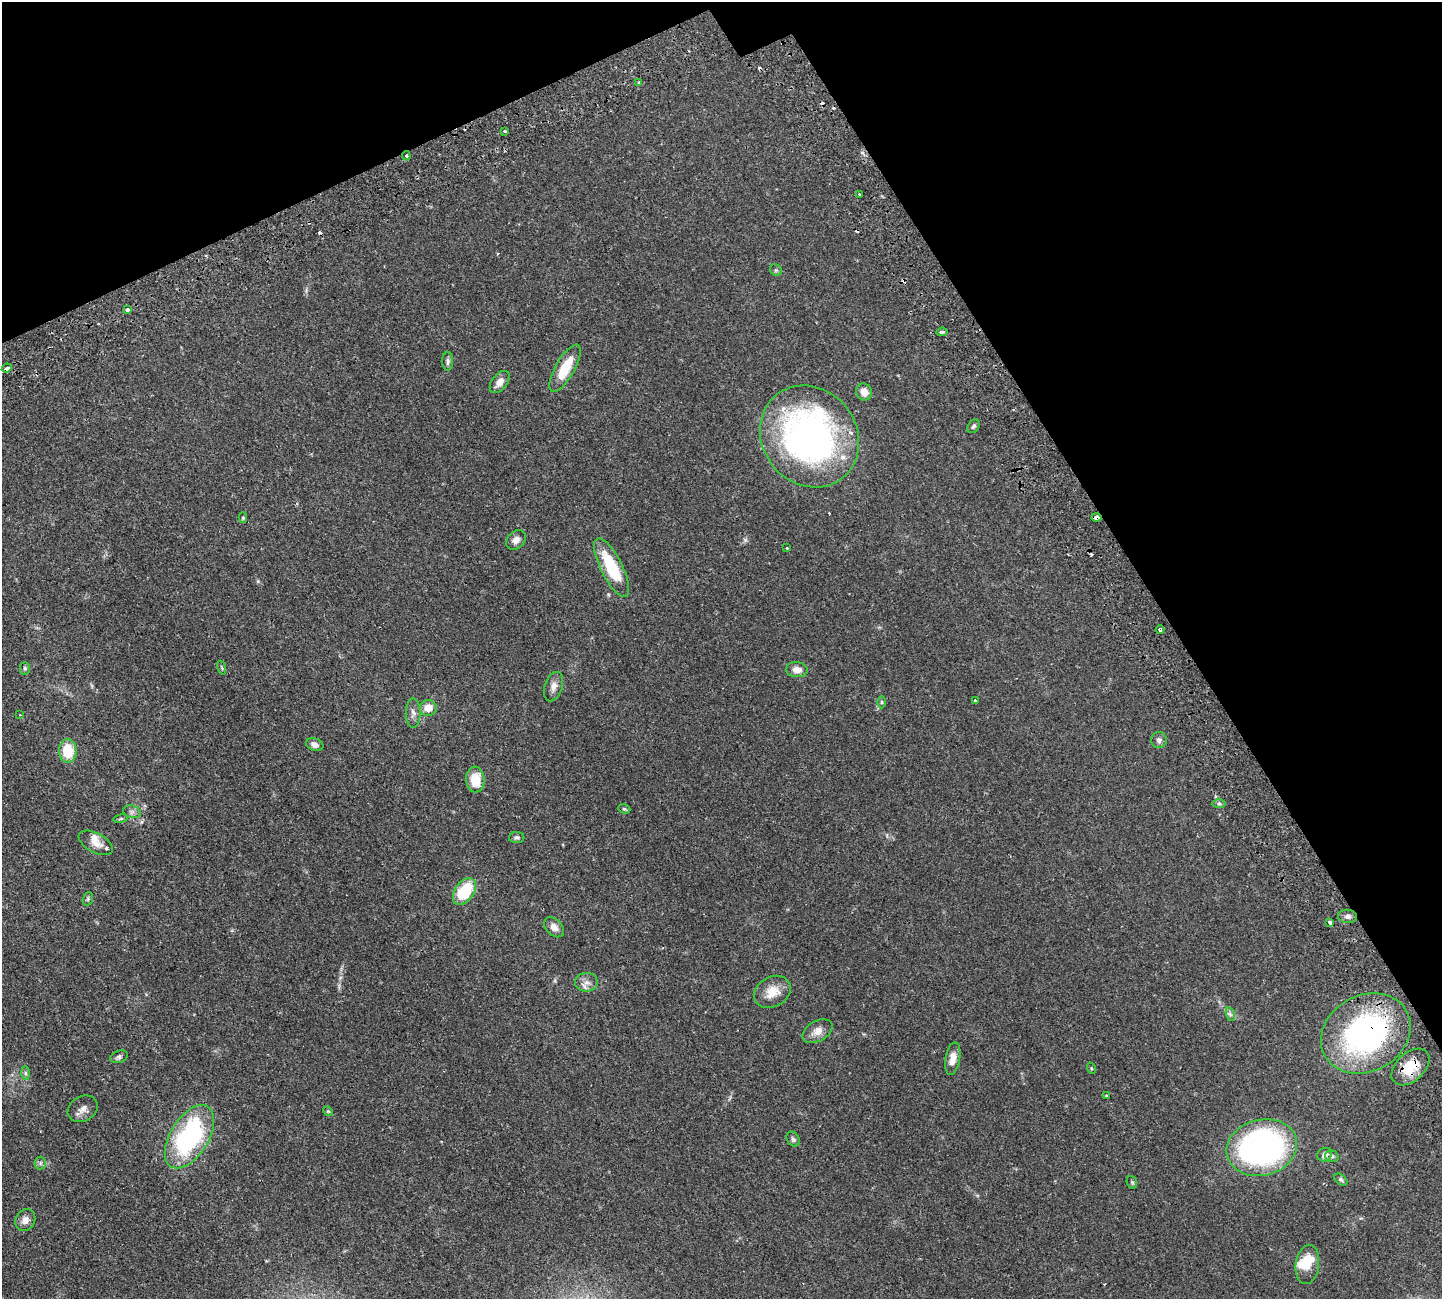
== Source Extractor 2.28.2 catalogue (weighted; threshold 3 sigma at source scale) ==
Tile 3 of 4 x 4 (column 3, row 1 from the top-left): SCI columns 3107-4546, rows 4232-5528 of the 6318 x 6308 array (HDU 1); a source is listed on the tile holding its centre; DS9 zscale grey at full resolution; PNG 1444 x 1301 px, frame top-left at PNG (2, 2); each listed source drawn as its Kron ellipse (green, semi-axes under 4 px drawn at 4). Shown black and unused: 26% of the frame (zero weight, under 2 of 3 exposures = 12% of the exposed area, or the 3 px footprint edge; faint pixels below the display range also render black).
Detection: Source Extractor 2.28.2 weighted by HDU 2 'WHT'; one run over the whole footprint, this tile lists its part. Background 0.0538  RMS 0.0053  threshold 0.0238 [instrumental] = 3 sigma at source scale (4.5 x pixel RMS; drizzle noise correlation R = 1.50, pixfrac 1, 0.05/0.05 arcsec/px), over >= 5 px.
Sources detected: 81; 1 inside a brighter object's white glare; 8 cosmic-ray / hot-pixel residue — neither listed nor drawn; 5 inside a brighter listed object's ellipse — not listed separately; the other 67 listed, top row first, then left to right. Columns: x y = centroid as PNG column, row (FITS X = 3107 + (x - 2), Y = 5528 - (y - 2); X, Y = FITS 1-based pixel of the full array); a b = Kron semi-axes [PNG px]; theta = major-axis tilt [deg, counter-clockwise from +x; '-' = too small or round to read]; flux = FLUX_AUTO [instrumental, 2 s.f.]
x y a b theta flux
638 83 4 2 - 0.5
505 131 3 3 - 2.1
406 156 4 4 - 0.83
859 194 3 2 - 0.59
776 270 6 5 - 0.82
127 310 3 3 - 7.3
942 332 6 3 6 1
448 361 9 5 -89 1.3
7 368 5 3 - 2.2
565 368 26 9 60 14
500 382 13 7 52 4.1
864 392 8 7 - 4.1
974 426 7 5 55 1
810 436 53 47 -51 190
243 517 5 4 - 0.71
1096 518 5 4 - 4.8
516 540 11 8 46 2.7
787 548 3 3 - 0.46
612 567 32 11 -63 26
1160 630 4 4 - 1
25 668 6 5 - 0.8
222 668 7 3 -71 0.57
797 670 11 7 -5 3.8
553 687 15 9 72 3.3
975 701 3 3 - 0.67
882 702 6 4 -90 0.66
428 708 8 8 - 5.5
413 713 14 7 -90 2.6
20 715 2 2 - 0.36
1159 740 8 7 - 1.7
315 745 9 6 -21 2.4
68 751 11 9 -87 14
475 780 13 9 -85 11
1219 803 6 4 0 0.87
624 809 6 4 -20 0.69
132 812 9 6 -17 1.6
121 819 7 3 9 0.68
517 837 8 5 2 1.2
96 843 19 9 -28 4.3
464 891 15 9 55 22
88 899 7 5 70 0.81
1348 916 9 6 -7 1.7
1330 922 4 3 - 4.6
554 927 12 8 -44 3.6
586 982 11 9 0 3.1
772 992 19 15 30 8.2
1230 1014 7 4 -72 1.1
817 1031 16 10 30 4.4
1366 1033 47 38 29 110
119 1057 9 6 21 1.3
953 1059 16 7 80 4.7
1410 1067 22 14 43 13
1091 1068 6 3 -72 0.48
25 1073 7 4 -90 1
1106 1095 3 2 - 0.53
83 1109 16 12 31 3.7
328 1111 5 4 - 0.57
189 1137 35 19 58 73
793 1139 8 6 -60 1.3
1262 1148 36 28 14 170
1325 1155 8 6 30 2.3
1332 1156 7 5 -16 1.1
40 1163 6 6 - 1.2
1341 1180 7 5 -37 0.88
1132 1182 6 5 - 0.69
25 1220 11 9 58 3.3
1307 1264 20 11 82 6.7
Overlapping masked pixels (flux is a lower limit): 5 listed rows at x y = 406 156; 810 436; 1096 518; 1366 1033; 1410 1067